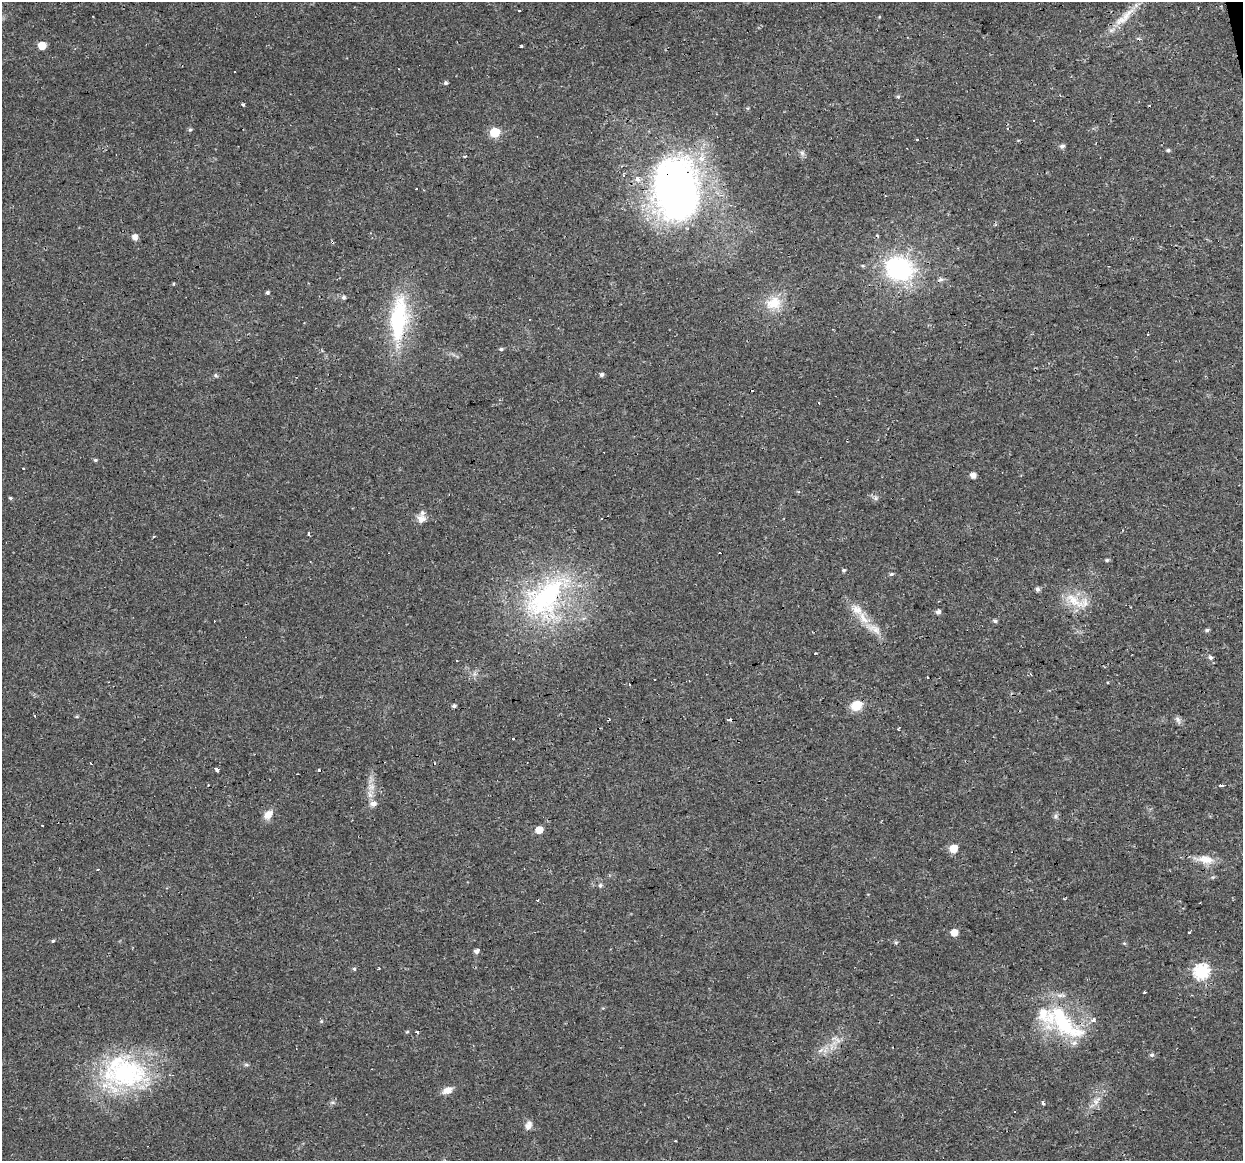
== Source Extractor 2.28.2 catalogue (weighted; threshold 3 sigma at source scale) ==
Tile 10 of 4 x 4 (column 2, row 3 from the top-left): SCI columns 1242-2482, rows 1190-2348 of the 4963 x 4744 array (HDU 1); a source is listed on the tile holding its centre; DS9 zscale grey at full resolution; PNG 1245 x 1163 px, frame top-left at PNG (2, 2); no overlay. Shown black and unused: <1% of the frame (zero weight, under 2 of 3 exposures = <1% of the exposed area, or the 3 px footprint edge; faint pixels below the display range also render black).
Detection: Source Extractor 2.28.2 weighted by HDU 2 'WHT'; one run over the whole footprint, this tile lists its part. Background 0.0216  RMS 0.0031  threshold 0.0137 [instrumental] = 3 sigma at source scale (4.5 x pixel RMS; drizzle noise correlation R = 1.50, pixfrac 1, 0.0396/0.0396 arcsec/px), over >= 5 px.
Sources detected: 116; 24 cosmic-ray / hot-pixel residue — not listed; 6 inside a brighter listed object's ellipse — not listed separately; the other 86 listed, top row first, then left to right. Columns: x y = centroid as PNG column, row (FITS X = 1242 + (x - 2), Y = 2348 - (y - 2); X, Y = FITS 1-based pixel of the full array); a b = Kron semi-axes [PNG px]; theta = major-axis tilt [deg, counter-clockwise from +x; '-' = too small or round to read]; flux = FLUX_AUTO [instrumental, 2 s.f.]
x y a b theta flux
519 10 3 2 - 0.58
1124 17 40 10 43 6.2
42 45 5 5 - 5.6
521 46 3 3 - 0.6
445 83 5 5 - 0.54
898 97 5 4 - 0.4
243 104 3 3 - 1.1
190 130 6 4 46 0.51
494 132 6 6 - 12
1062 146 6 5 - 0.9
1168 150 5 4 - 0.53
802 153 7 6 - 0.81
465 156 5 2 - 0.3
676 190 55 40 -83 170
135 237 5 5 - 2
863 266 5 3 - 0.34
899 269 29 23 -18 37
941 279 8 6 2 0.75
174 284 3 3 - 0.44
267 292 4 4 - 0.62
344 297 5 5 - 0.64
774 303 22 17 22 7
399 318 59 22 85 28
1148 334 2 2 - 0.22
501 349 5 4 - 0.51
601 374 5 4 - 0.77
216 376 6 4 -20 0.45
819 403 3 3 - 0.29
95 460 5 4 - 0.44
973 475 5 4 - 2.2
10 498 5 4 - 0.41
876 498 7 4 90 0.63
421 519 12 10 -4 2.4
308 534 4 3 - 0.71
1107 560 5 4 - 0.49
844 570 4 4 - 0.47
892 574 6 4 22 0.53
1037 589 5 5 - 0.97
546 598 80 47 49 56
1074 601 36 12 -33 6.5
938 612 5 4 - 1.3
863 618 24 10 -56 5
995 621 5 5 - 0.63
1207 630 5 4 - 0.62
1210 657 6 5 - 0.74
927 677 3 2 - 0.25
1108 682 3 3 - 0.51
856 705 11 8 28 5.9
454 706 5 4 - 0.69
35 716 3 2 - 0.34
1178 720 10 5 -65 0.99
513 738 3 3 - 1.5
217 770 4 3 - 16
1220 786 4 3 - 2.8
371 787 11 8 25 2.1
373 804 8 6 1 1.5
268 815 12 10 44 2.6
1056 816 7 6 - 0.7
42 825 3 2 - 0.59
539 830 5 5 - 4.2
953 848 5 5 - 6.7
1206 859 21 11 -9 4.4
98 869 3 3 - 0.76
600 885 6 5 - 0.66
954 932 5 5 - 3.8
1189 932 3 2 - 0.66
53 941 5 4 - 0.4
896 942 6 5 - 0.46
476 951 5 5 - 1.2
354 969 5 4 - 0.44
378 969 3 2 - 0.32
1201 972 7 7 - 51
1145 992 3 2 - 0.36
321 1021 5 5 - 0.4
1064 1023 63 29 -37 28
407 1032 5 4 - 0.37
838 1040 10 3 -44 0.79
821 1050 8 5 32 1
1152 1055 6 5 - 0.7
246 1065 7 4 -8 0.54
126 1073 63 39 13 47
447 1090 12 7 26 2.6
1097 1100 16 7 46 2.4
332 1102 6 4 1 0.56
1043 1103 4 3 - 1.3
528 1125 11 9 62 1.6
Overlapping masked pixels (flux is a lower limit): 5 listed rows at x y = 1124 17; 676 190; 399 318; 546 598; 1064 1023